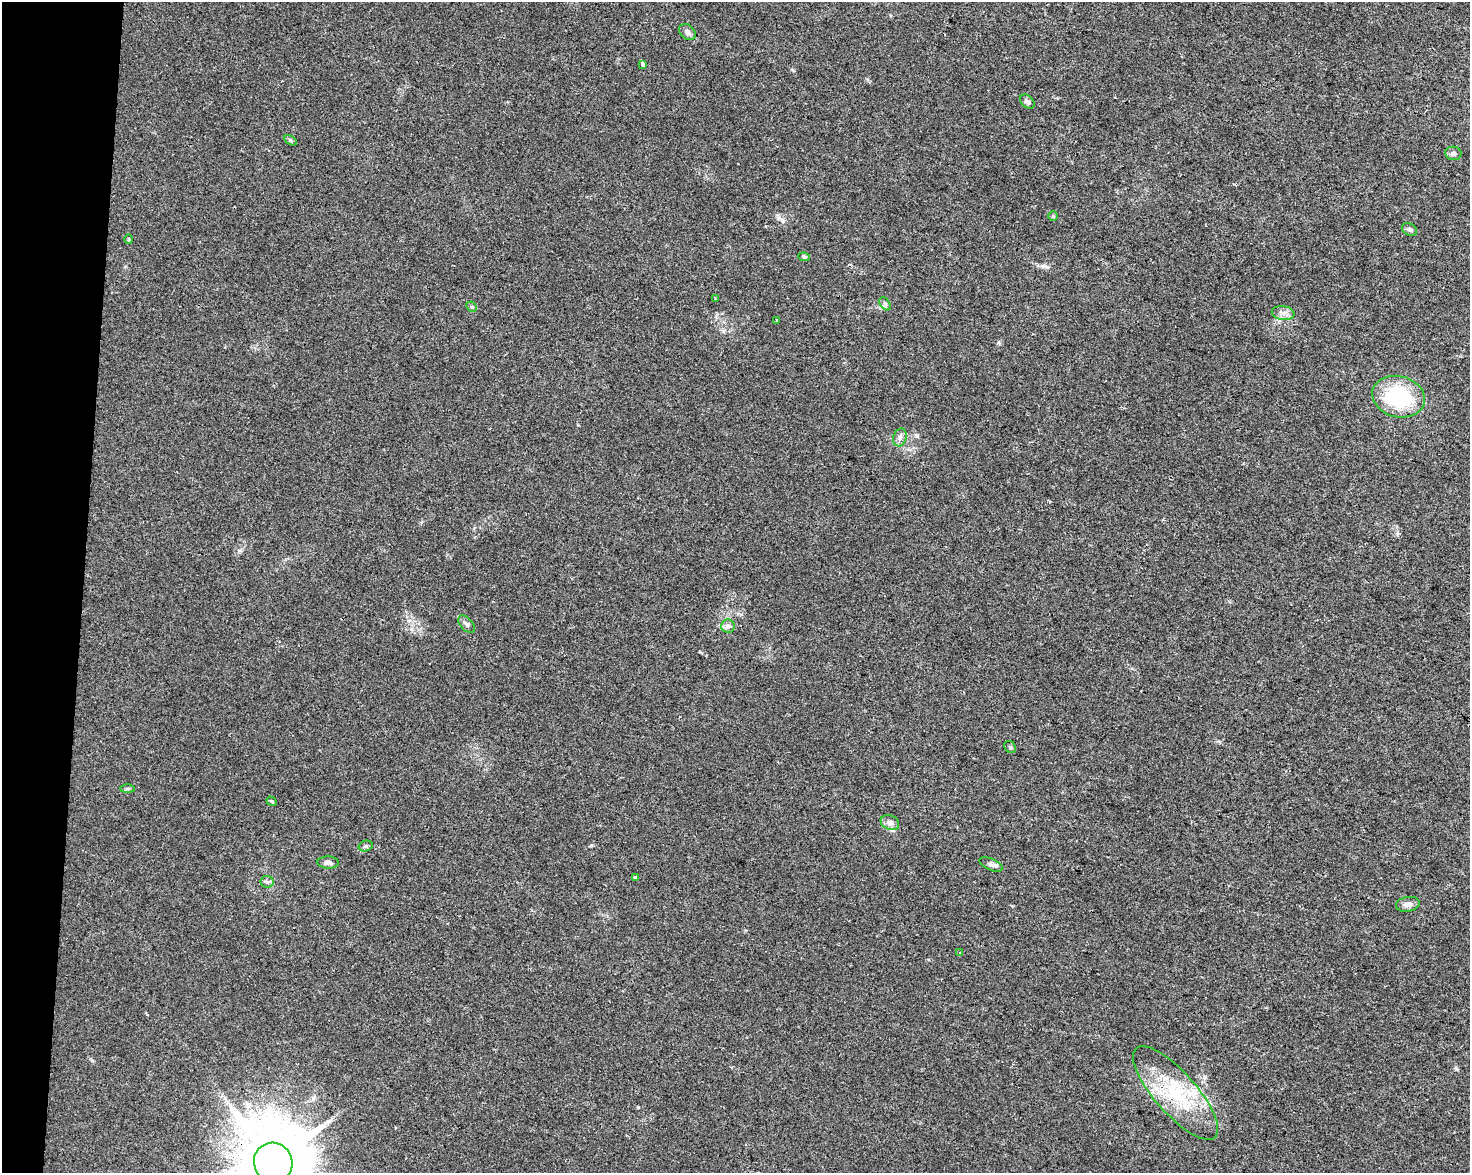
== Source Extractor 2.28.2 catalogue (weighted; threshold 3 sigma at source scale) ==
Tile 7 of 3 x 4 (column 1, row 3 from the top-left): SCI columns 285-1752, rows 1172-2342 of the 4915 x 4692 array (HDU 1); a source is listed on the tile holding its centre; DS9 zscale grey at full resolution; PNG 1472 x 1175 px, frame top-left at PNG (2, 2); each listed source drawn as its Kron ellipse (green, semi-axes under 4 px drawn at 4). Shown black and unused: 6% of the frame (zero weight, under 2 of 3 exposures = <1% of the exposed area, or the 3 px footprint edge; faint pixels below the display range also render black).
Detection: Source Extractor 2.28.2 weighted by HDU 2 'WHT'; one run over the whole footprint, this tile lists its part. Background 0.0211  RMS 0.0045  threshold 0.0201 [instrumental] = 3 sigma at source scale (4.5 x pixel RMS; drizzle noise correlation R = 1.50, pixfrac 1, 0.0396/0.0396 arcsec/px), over >= 5 px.
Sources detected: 34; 1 cosmic-ray / hot-pixel residue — neither listed nor drawn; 2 inside a brighter listed object's ellipse — not listed separately; the other 31 listed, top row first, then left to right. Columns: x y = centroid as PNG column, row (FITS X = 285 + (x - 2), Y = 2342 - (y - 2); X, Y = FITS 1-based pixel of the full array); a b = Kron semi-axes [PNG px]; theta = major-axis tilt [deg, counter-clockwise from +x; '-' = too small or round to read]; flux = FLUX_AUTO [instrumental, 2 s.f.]
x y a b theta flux
687 32 9 7 -43 2
643 64 3 3 - 17
1027 102 8 5 -40 1.3
290 140 7 4 -32 0.68
1453 153 8 7 - 1.3
1053 216 5 5 - 0.5
1409 229 8 6 -30 1.3
129 239 5 3 - 0.42
804 257 6 4 -8 0.65
715 299 3 2 - 0.51
885 304 7 4 -56 0.91
472 307 6 4 -44 0.7
1283 313 11 7 -8 2.2
776 320 3 2 - 0.42
1399 397 26 20 -15 36
900 437 9 6 74 1.8
467 624 10 6 -48 1.3
728 626 6 6 - 1.3
1010 747 6 5 - 0.7
127 789 7 4 0 0.74
271 801 5 4 - 0.52
890 823 9 7 -24 1.9
366 846 7 5 15 0.85
328 863 11 6 -3 1.8
991 864 12 5 -23 1.6
635 878 4 3 - 4.6
267 882 6 6 - 0.98
1408 904 12 7 10 2.3
960 953 4 3 - 0.48
1176 1093 60 21 -49 32
273 1163 20 19 - 4900
Overlapping masked pixels (flux is a lower limit): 1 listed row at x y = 273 1163
Isophote crosses this tile's border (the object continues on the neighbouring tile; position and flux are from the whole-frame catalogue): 1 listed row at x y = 273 1163
Unlisted compact peaks at least as high as the median listed source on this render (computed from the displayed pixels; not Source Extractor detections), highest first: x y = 638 1107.